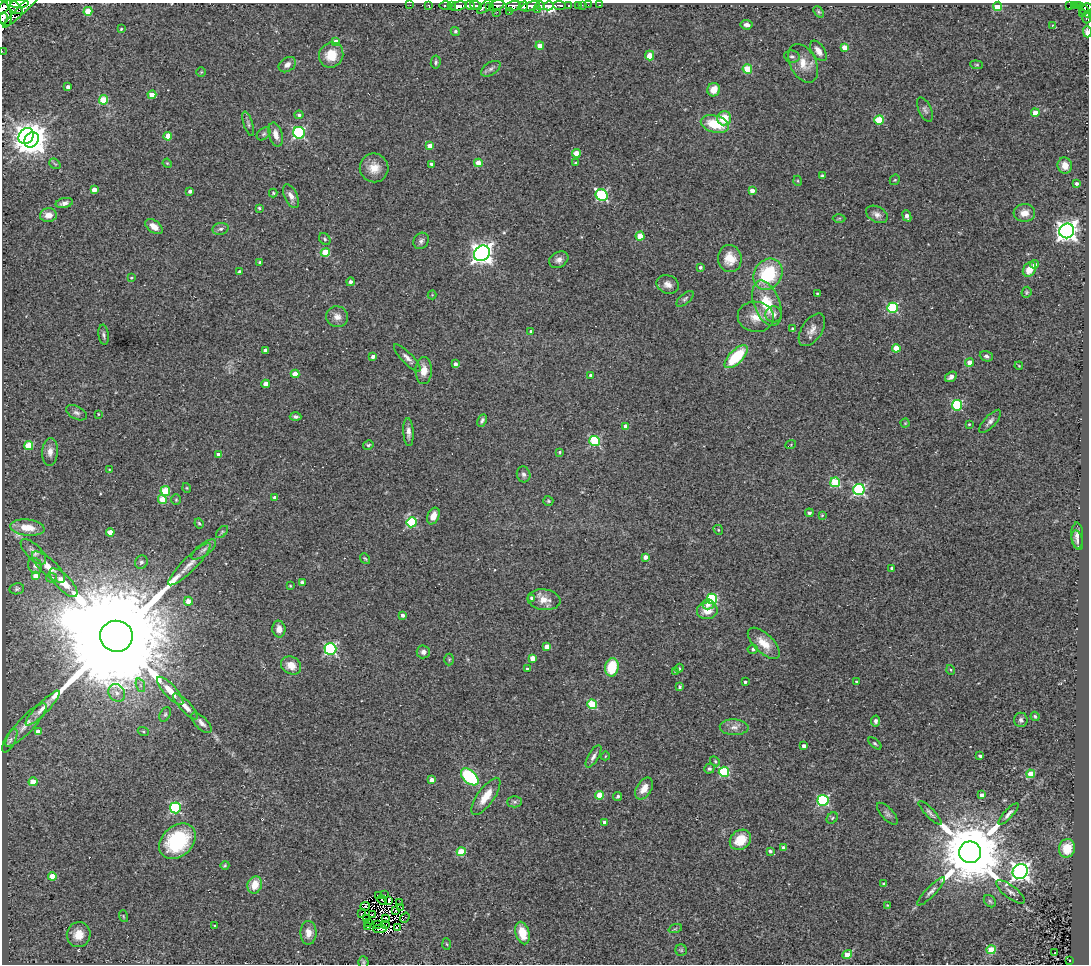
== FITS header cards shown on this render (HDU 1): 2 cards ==
NAXIS1  =                 1087
NAXIS2  =                  962

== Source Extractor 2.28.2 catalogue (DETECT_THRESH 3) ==
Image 1087 x 962 px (HDU 1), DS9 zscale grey, 1 PNG px = 1 image px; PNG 1091 x 966 px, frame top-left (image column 1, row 962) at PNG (2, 3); each listed source drawn as its Kron ellipse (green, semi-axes under 4 px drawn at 4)
Background 0.242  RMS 0.024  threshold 0.073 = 3 sigma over >= 5 px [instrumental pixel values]
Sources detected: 326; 10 with non-positive FLUX_AUTO (blend fragments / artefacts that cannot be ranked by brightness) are neither listed nor drawn; the other 316 listed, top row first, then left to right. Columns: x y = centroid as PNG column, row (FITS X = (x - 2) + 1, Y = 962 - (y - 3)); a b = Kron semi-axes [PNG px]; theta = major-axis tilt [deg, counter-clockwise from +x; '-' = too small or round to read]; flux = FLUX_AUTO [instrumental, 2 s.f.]
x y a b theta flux
19 4 9 4 4 180
26 5 31 4 44 120
410 5 2 2 - 4
560 5 6 4 -5 47
569 5 3 2 - 13
582 5 2 2 - 4.3
588 5 2 2 - 3.7
600 5 3 2 - 4.3
1074 5 3 2 - 2.6
429 6 4 3 - 19
446 6 6 3 0 25
451 6 3 2 - 12
458 6 9 4 10 130
470 6 5 4 - 170
476 6 6 4 -18 99
489 6 4 3 - 46
497 6 8 5 25 130
513 6 7 5 15 17
523 6 5 3 - 110
530 6 10 4 17 240
540 6 5 3 - 120
548 6 5 4 - 2400
578 6 3 2 - 10
998 6 4 4 - 79
1070 6 4 2 - 3.8
1079 6 4 4 - 27
15 7 9 5 -43 180
485 7 9 5 38 55
1087 7 5 3 - 24
3 8 10 4 48 160
537 10 2 2 - 18
88 11 4 4 - 42
1085 11 8 3 -53 54
497 12 3 2 - 4.4
509 12 2 2 - 15
819 12 6 4 -49 2.4
3 13 13 8 -71 250
1082 14 4 3 - 8.4
3 18 5 4 - 150
1086 18 5 3 - 16
747 25 6 5 - 7.5
1053 25 3 2 - 1.1
121 29 4 4 - 2.3
455 31 5 4 - 2.9
1087 32 5 3 - 28
336 42 4 4 - 15
540 46 4 4 - 20
844 47 4 4 - 23
2 51 2 2 - 3.1
818 51 11 6 -56 11
331 55 13 11 54 33
650 56 5 4 - 21
792 57 8 6 -9 4.5
436 62 6 5 - 3
803 63 21 13 -62 25
287 65 9 7 34 8.3
977 65 6 4 -5 2.2
491 69 11 6 33 5.4
747 69 4 4 - 54
201 72 5 5 - 1.7
68 87 4 3 - 6.4
714 90 6 6 - 19
152 95 4 4 - 22
104 100 5 4 - 67
925 110 13 6 -65 5.4
1035 113 4 4 - 18
299 115 4 3 - 3.7
724 118 7 7 - 31
879 120 5 4 - 78
248 124 13 4 -72 4.4
715 124 14 8 -15 54
299 133 6 5 - 240
264 134 8 5 40 3.4
276 135 12 6 -75 13
26 136 8 7 - 860
168 136 4 4 - 23
32 140 8 6 51 2600
430 146 4 4 - 16
576 153 4 4 - 32
167 163 5 3 - 1.7
478 163 4 4 - 27
575 163 3 3 - 2.2
55 164 6 4 -42 2.2
431 164 3 3 - 3.6
1065 166 8 7 - 17
374 168 14 14 - 23
822 176 4 3 - 4.4
895 180 6 4 42 2.1
798 181 5 3 - 1.5
1076 183 4 4 - 4.1
94 190 4 4 - 16
752 190 4 4 - 10
190 191 4 3 - 4.5
273 193 4 4 - 1.9
602 195 6 5 - 170
291 196 13 6 -65 10
64 203 9 5 12 6.6
259 208 3 3 - 2.1
1024 213 11 9 5 16
877 214 11 7 -29 8.7
48 215 8 7 - 14
907 216 6 4 -66 8.4
839 218 6 4 1 1.9
154 227 10 6 -36 13
220 229 8 6 15 4.7
1067 231 7 7 - 1000
640 236 4 4 - 38
325 239 6 5 - 3.2
421 241 8 7 - 5.5
325 252 4 4 - 52
482 253 8 7 - 1100
730 259 13 11 -80 30
559 260 10 7 31 8.7
260 262 3 3 - 2.2
1034 264 4 4 - 9.6
700 267 4 4 - 3.8
1029 269 8 6 55 20
240 272 3 3 - 3.9
768 274 16 13 56 110
131 278 4 3 - 1.9
350 282 4 4 - 5.8
668 284 11 9 -20 10
1026 292 6 5 - 2.4
817 293 3 2 - 1.6
432 295 4 4 - 1.5
685 299 10 5 41 4
767 303 24 13 -69 58
892 308 5 5 - 130
774 314 8 8 - 6.9
337 317 11 10 - 13
756 317 18 15 -9 26
793 329 3 3 - 2.9
812 330 18 10 56 13
531 332 4 4 - 5.2
104 335 10 5 -83 4.3
896 348 4 4 - 28
265 350 4 4 - 7.5
986 356 7 5 -20 4.2
373 357 4 3 - 5.4
736 357 15 7 45 80
407 358 18 5 -46 8.9
970 363 4 4 - 21
455 364 4 4 - 6.7
1019 366 4 3 - 1.5
424 370 13 8 88 17
295 374 4 4 - 22
591 375 4 3 - 6.5
951 377 6 4 33 5.8
266 384 4 4 - 19
957 405 5 5 - 130
76 413 11 6 -27 6
98 414 3 2 - 1.2
296 417 6 4 -3 4.1
482 420 6 4 64 3.9
990 421 15 5 47 6.7
905 423 4 4 - 1.7
969 424 3 2 - 1.4
626 426 4 4 - 15
408 432 14 5 -86 8.9
595 441 5 5 - 140
791 444 5 3 - 1.5
368 445 5 4 - 2.5
29 446 4 4 - 55
50 452 14 8 84 11
559 452 3 3 - 1.9
219 454 4 3 - 7.7
109 469 3 2 - 1.2
524 474 8 6 -73 5.5
835 482 5 5 - 90
187 488 5 3 - 1.5
859 490 5 5 - 230
165 491 5 5 - 62
275 498 4 3 - 7.1
162 499 4 4 - 31
176 500 5 4 - 2.2
548 501 5 5 - 2.1
809 513 4 4 - 4.5
822 515 4 3 - 1.5
433 516 9 5 66 16
412 522 5 5 - 120
199 523 5 3 - 2.3
27 528 17 8 -7 25
718 530 5 4 - 1.9
110 532 4 4 - 15
222 532 7 4 45 3.1
1077 536 13 6 -89 7.3
1077 540 10 5 -75 5
204 550 14 6 37 7.7
33 552 16 7 -45 9.2
645 557 4 4 - 9.7
365 559 6 4 -52 2.1
141 562 7 6 - 4.9
189 564 29 7 45 19
35 566 8 6 -64 5.1
48 567 21 8 -42 17
892 568 3 3 - 3.2
36 576 4 4 - 16
51 578 5 5 - 3.8
64 583 18 7 -46 24
302 583 4 4 - 8.6
290 586 3 3 - 1.5
17 589 7 5 9 3.4
532 598 4 3 - 3.8
712 599 5 5 - 130
544 600 16 10 -7 20
188 601 4 4 - 15
708 604 6 5 - 8
707 611 10 8 4 21
403 615 4 4 - 5.3
279 629 8 6 -80 11
116 636 16 15 - 120000
764 643 20 9 -44 28
547 647 4 4 - 16
330 649 6 6 - 230
753 649 5 4 - 4.1
423 652 6 6 - 6.4
532 658 4 4 - 21
449 659 6 5 - 2.3
291 665 10 8 -28 19
612 667 9 6 80 64
679 668 4 4 - 1.6
527 669 3 3 - 3.2
951 670 5 3 - 1.5
676 672 3 2 - 1.2
745 682 3 3 - 3.5
856 682 3 3 - 1.4
140 685 7 4 -72 3.7
680 687 4 3 - 3.1
170 691 18 6 -47 23
117 693 9 7 -53 9.5
592 704 5 5 - 89
185 706 17 5 -47 12
43 708 23 5 46 14
165 714 8 5 63 3.1
1035 716 5 3 - 2.3
1021 720 7 7 - 4.6
876 721 5 4 - 4.2
201 723 13 6 -46 7.9
26 725 29 8 47 20
734 727 14 8 -1 11
143 731 5 3 - 1.9
38 732 4 4 - 17
10 741 13 5 62 5.7
875 743 8 4 -41 2.7
804 746 4 4 - 8.5
593 756 13 5 60 6.6
605 756 4 3 - 1.1
980 756 3 3 - 3.8
715 761 5 4 - 2.2
709 769 5 4 - 3
724 772 5 5 - 120
1031 774 4 4 - 34
470 777 10 6 -43 130
432 780 4 4 - 14
33 782 4 4 - 30
644 788 12 7 57 16
599 795 4 4 - 41
982 795 4 4 - 7.2
486 796 22 8 54 30
618 796 4 3 - 2.9
823 800 5 5 - 170
515 802 7 5 0 3.6
175 808 5 5 - 160
930 813 16 4 -46 5.7
887 814 14 6 -47 6.1
1008 814 14 4 48 6.5
832 818 6 5 - 2.5
605 822 4 4 - 10
740 840 11 9 40 33
177 841 20 15 42 140
784 848 4 4 - 12
1067 848 9 8 - 39
770 851 4 3 - 3.3
461 852 4 4 - 63
970 852 11 11 - 19000
225 865 4 3 - 1.9
1020 871 8 7 - 760
52 876 4 4 - 26
884 884 4 3 - 2.8
255 885 9 7 70 27
931 891 19 5 46 7.7
1010 892 17 6 -37 7.8
378 895 3 2 - 5.5
385 895 2 2 - 1.7
382 900 5 2 - 1.1
389 900 4 3 - 4.6
990 901 7 5 -45 2.9
399 903 3 2 - 1.4
887 905 4 3 - 1.3
365 906 5 2 - 0.24
401 908 2 2 - 1
396 911 4 2 - 1.3
362 913 3 2 - 0.71
372 914 4 2 - 2.2
123 916 6 3 -72 1.9
367 918 3 2 - 2.1
386 918 4 3 - 0.29
405 918 5 2 - 1.5
368 922 3 2 - 2.7
377 924 2 2 - 0.7
214 925 4 3 - 1.4
386 925 3 2 - 0.74
367 927 3 2 - 1.8
397 927 4 2 - 1.4
380 929 7 4 6 2.1
675 929 7 4 19 2.4
308 933 12 8 90 15
522 933 11 7 -74 31
79 935 12 12 - 22
447 944 6 4 -86 1.8
681 950 6 6 - 2.5
991 950 4 4 - 69
1055 953 2 2 - 1.2
847 954 5 4 - 41
1070 961 4 3 - 15
363 962 5 5 - 2.2
At the frame edge (FLAGS 8, measured only in part): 8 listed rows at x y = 19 4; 26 5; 1087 7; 3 8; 3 13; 3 18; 1087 32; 2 51
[10 non-positive-flux detections neither listed nor drawn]